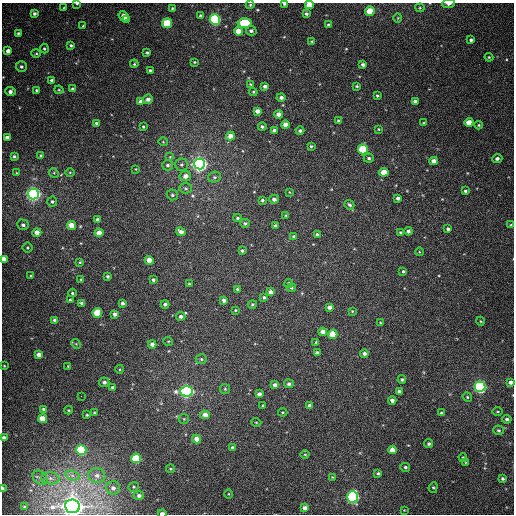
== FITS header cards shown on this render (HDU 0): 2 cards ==
NAXIS1  =                  512
NAXIS2  =                  512

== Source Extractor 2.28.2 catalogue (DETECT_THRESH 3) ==
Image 512 x 512 px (HDU 0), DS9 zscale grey, 1 PNG px = 1 image px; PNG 516 x 516 px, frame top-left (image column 1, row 512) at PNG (2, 3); each listed source drawn as its Kron ellipse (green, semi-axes under 4 px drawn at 4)
Background 391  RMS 10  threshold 30.2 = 3 sigma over >= 5 px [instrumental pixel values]
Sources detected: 216; all 216 listed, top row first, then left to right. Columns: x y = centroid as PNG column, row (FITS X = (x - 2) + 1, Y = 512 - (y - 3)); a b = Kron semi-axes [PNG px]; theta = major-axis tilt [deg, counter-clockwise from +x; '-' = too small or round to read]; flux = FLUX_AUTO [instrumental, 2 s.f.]
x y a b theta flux
77 4 4 2 - 1000
284 4 3 3 - 1200
449 4 6 3 3 1900
250 5 4 4 - 710
309 5 4 4 - 13000
64 8 3 3 - 560
172 8 3 2 - 680
420 8 4 4 - 730
370 11 5 4 - 14000
34 13 4 4 - 1500
306 14 4 4 - 1600
124 16 5 4 - 7300
201 16 3 3 - 1500
398 18 4 3 - 460
215 19 5 5 - 96000
126 20 3 3 - 3200
167 23 5 5 - 27000
245 23 7 5 0 36000
329 25 3 3 - 1400
83 26 3 3 - 530
238 31 4 4 - 8800
251 31 5 4 - 1900
18 33 3 3 - 930
471 40 4 3 - 1400
312 41 3 3 - 620
71 45 3 3 - 1200
44 49 5 4 - 870
8 51 4 4 - 3400
36 53 4 4 - 810
147 53 3 3 - 1000
489 57 4 4 - 670
194 62 4 3 - 690
134 64 4 3 - 840
363 65 4 3 - 2000
21 67 5 5 - 1600
150 70 3 3 - 1100
52 80 4 3 - 1600
250 84 4 3 - 650
265 86 4 3 - 2000
357 86 4 3 - 930
73 89 3 3 - 1800
37 90 3 3 - 1200
59 90 4 4 - 700
10 91 5 4 - 2900
253 92 4 4 - 830
377 96 4 3 - 820
281 97 4 4 - 2200
148 99 5 4 - 2500
141 101 4 4 - 3100
415 101 4 3 - 2100
257 111 4 4 - 3500
279 114 4 4 - 5300
338 121 4 3 - 860
469 122 4 4 - 7800
96 123 3 3 - 1200
424 123 4 3 - 810
285 125 4 4 - 5200
479 125 4 3 - 670
262 126 4 4 - 1400
143 127 3 3 - 820
379 129 4 3 - 560
274 130 4 4 - 3000
300 131 4 4 - 1500
230 136 4 4 - 6900
7 138 4 4 - 3600
163 142 5 3 - 520
311 146 4 3 - 930
363 149 5 5 - 30000
40 155 4 3 - 560
14 156 4 3 - 970
170 157 4 4 - 580
369 158 5 4 - 1400
497 158 5 4 - 2300
433 161 4 4 - 4400
199 164 5 5 - 320000
167 165 5 5 - 1400
181 165 6 6 - 1700
136 169 3 2 - 480
70 172 5 3 - 630
384 172 4 4 - 11000
17 173 4 3 - 450
54 173 5 4 - 790
185 176 6 5 - 4300
214 177 6 5 - 1500
185 188 6 5 - 1300
465 191 4 4 - 1500
289 192 4 2 - 430
33 194 5 5 - 260000
172 195 5 5 - 1300
398 198 4 3 - 1900
274 199 5 4 - 2700
262 200 4 4 - 1100
52 202 5 5 - 1200
349 205 5 4 - 1600
286 215 3 3 - 720
237 218 4 3 - 1100
98 220 4 4 - 1900
245 223 4 4 - 1200
23 225 6 5 - 1800
72 225 4 4 - 9900
510 225 4 3 - 650
275 226 4 4 - 2400
448 229 4 3 - 1300
408 231 4 4 - 1700
181 232 5 4 - 3100
400 232 4 3 - 1000
37 233 4 4 - 5100
99 233 4 4 - 6900
317 234 4 4 - 1400
294 237 4 4 - 1500
27 247 5 5 - 860
242 251 3 3 - 1200
419 252 4 3 - 550
4 259 4 4 - 6400
149 260 4 4 - 9600
80 262 3 3 - 670
403 271 3 3 - 950
31 276 3 2 - 630
107 276 3 3 - 1100
81 279 3 3 - 660
153 280 4 3 - 1700
289 283 4 4 - 1100
189 284 3 3 - 740
291 288 4 4 - 970
237 289 3 3 - 1100
270 292 4 4 - 3400
72 293 4 4 - 880
264 297 4 4 - 1300
70 300 3 3 - 890
224 300 4 4 - 2200
82 303 4 4 - 1500
123 303 4 4 - 2200
165 304 4 4 - 1800
252 304 4 4 - 890
329 307 4 4 - 2400
235 310 3 2 - 590
352 311 4 3 - 700
97 313 5 4 - 23000
115 314 4 4 - 2500
181 316 4 4 - 2200
55 320 4 4 - 2700
480 321 4 3 - 600
380 322 4 3 - 540
323 332 4 4 - 5300
333 334 5 4 - 14000
168 341 5 3 - 570
316 342 4 3 - 690
76 344 5 4 - 710
152 344 4 4 - 2600
317 353 3 3 - 1200
364 353 4 4 - 2100
39 354 4 4 - 3800
201 359 5 5 - 1100
4 366 4 3 - 510
68 366 4 4 - 620
120 369 4 3 - 580
402 379 4 4 - 1100
104 382 5 4 - 2000
510 382 4 4 - 2400
289 384 5 4 - 1800
275 385 4 4 - 3000
112 387 3 3 - 1400
480 387 5 5 - 150000
225 389 5 5 - 820
186 391 6 5 - 200000
399 391 4 3 - 1800
259 394 4 4 - 2500
81 396 2 2 - 7100
467 397 5 4 - 880
392 401 4 4 - 2900
263 406 4 3 - 880
310 406 4 4 - 2600
43 409 4 3 - 940
68 410 4 4 - 670
283 412 4 3 - 640
498 412 5 3 - 630
94 413 3 3 - 790
441 413 4 4 - 1100
87 415 3 3 - 780
205 415 5 4 - 5300
43 419 4 4 - 12000
184 419 5 5 - 890
507 419 5 4 - 1300
256 422 5 3 - 560
499 430 5 4 - 910
4 437 3 3 - 1600
197 439 4 4 - 5500
429 444 5 4 - 1300
232 447 4 3 - 930
81 450 5 5 - 64000
392 450 4 4 - 5800
305 454 4 3 - 660
463 457 4 4 - 620
136 458 5 5 - 40000
466 462 4 3 - 740
405 467 5 4 - 1200
170 469 4 3 - 600
378 473 4 4 - 1100
72 475 7 4 -19 2200
97 475 8 7 - 3600
332 477 3 3 - 640
40 478 8 6 -42 1900
50 478 9 6 -7 2700
502 478 4 3 - 1200
134 487 5 4 - 1000
433 487 5 4 - 920
113 488 7 6 - 3100
3 489 4 2 - 2600
229 494 5 3 - 670
139 495 5 4 - 2200
353 497 6 5 - 140000
73 506 7 6 - 870000
24 507 4 3 - 550
305 508 4 4 - 3800
404 510 4 4 - 570
162 513 4 2 - 3800
At the frame edge (FLAGS 8, measured only in part): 10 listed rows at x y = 77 4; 284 4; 449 4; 309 5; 4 259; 510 382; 4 437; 3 489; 73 506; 162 513